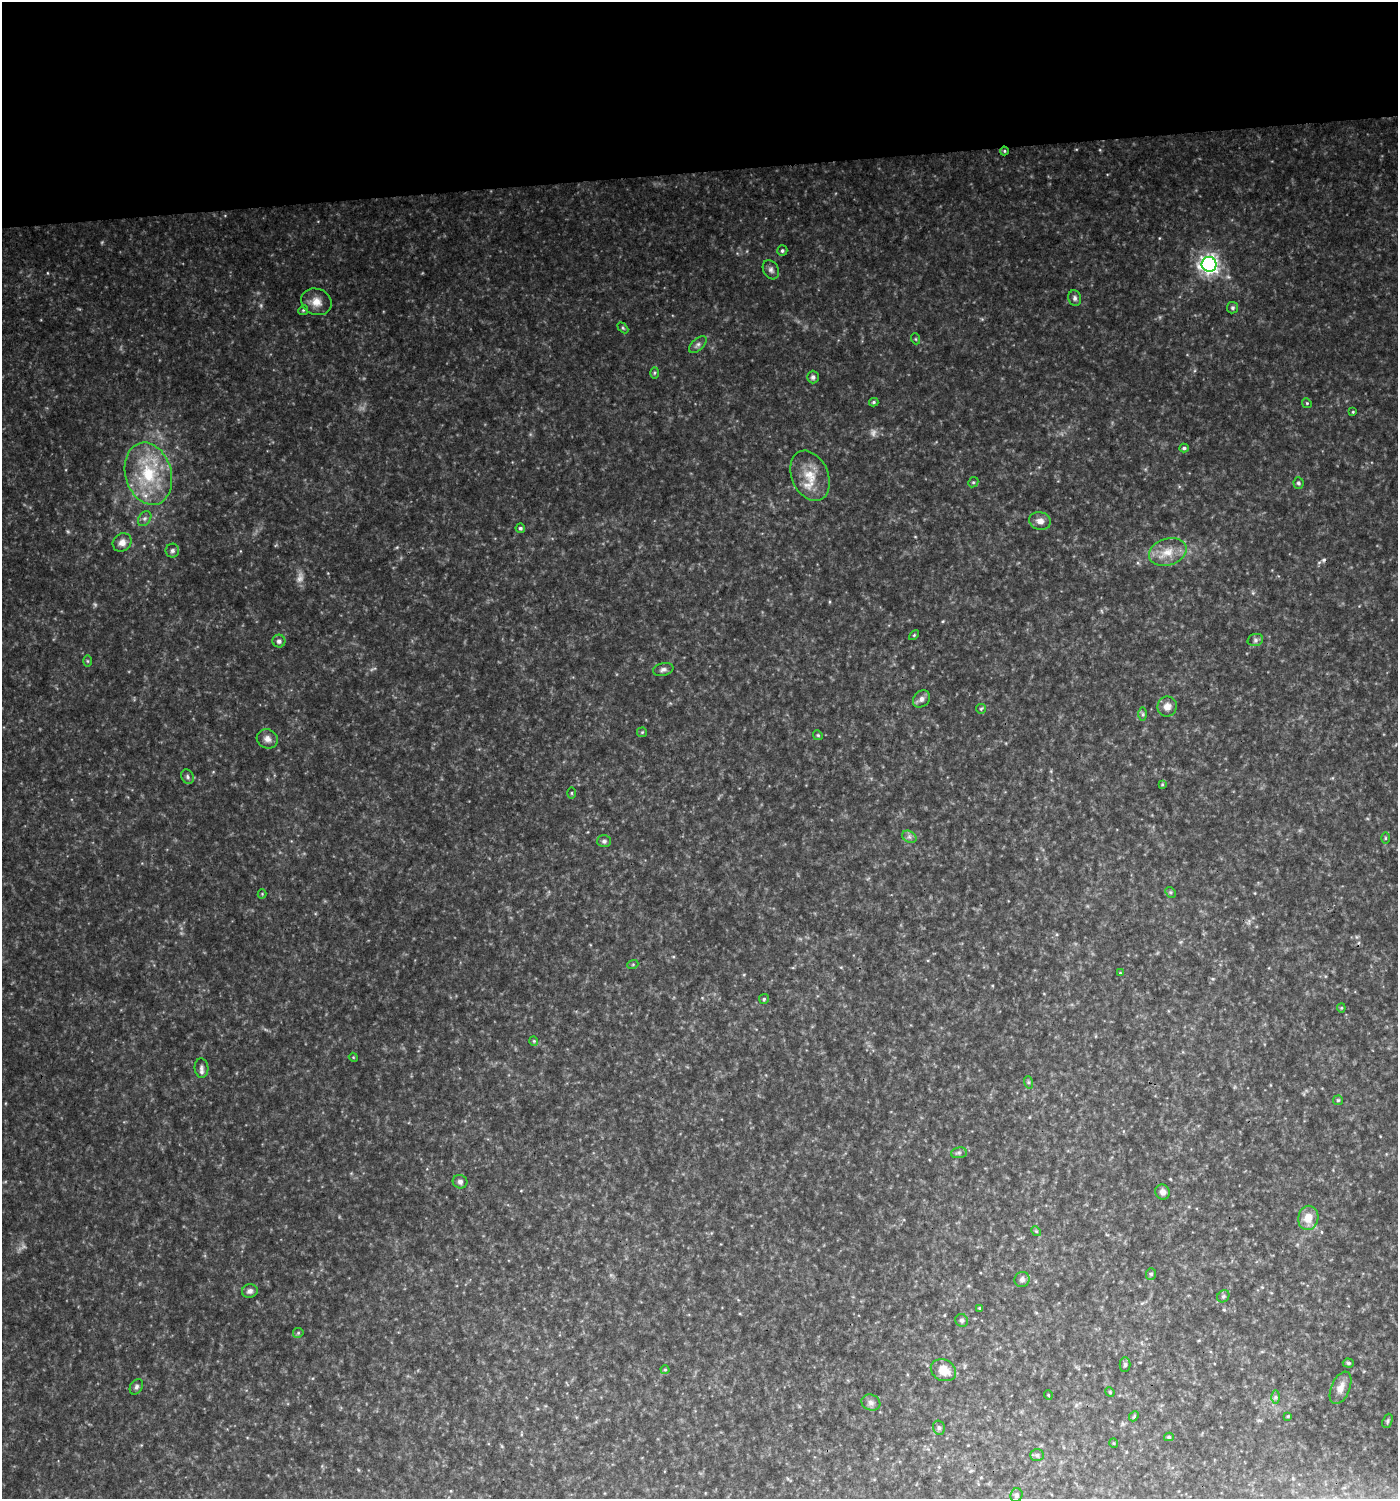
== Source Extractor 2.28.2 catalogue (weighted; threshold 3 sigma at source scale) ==
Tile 2 of 3 x 3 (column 2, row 1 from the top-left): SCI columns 1401-2796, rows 2996-4492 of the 4238 x 4492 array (HDU 1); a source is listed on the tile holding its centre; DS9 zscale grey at full resolution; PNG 1400 x 1501 px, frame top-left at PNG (2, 2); each listed source drawn as its Kron ellipse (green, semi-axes under 4 px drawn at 4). Shown black and unused: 11% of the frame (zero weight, under 3 of 4 exposures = <1% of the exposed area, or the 3 px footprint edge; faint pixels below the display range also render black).
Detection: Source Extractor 2.28.2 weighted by HDU 2 'WHT'; one run over the whole footprint, this tile lists its part. Background 0.0914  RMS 0.0075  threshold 0.0339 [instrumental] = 3 sigma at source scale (4.5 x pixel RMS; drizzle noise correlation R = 1.50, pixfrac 1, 0.0396/0.0396 arcsec/px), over >= 5 px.
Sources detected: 94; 6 too faint to see at this stretch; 1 cosmic-ray / hot-pixel residue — neither listed nor drawn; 1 inside a brighter listed object's ellipse — not listed separately; the other 86 listed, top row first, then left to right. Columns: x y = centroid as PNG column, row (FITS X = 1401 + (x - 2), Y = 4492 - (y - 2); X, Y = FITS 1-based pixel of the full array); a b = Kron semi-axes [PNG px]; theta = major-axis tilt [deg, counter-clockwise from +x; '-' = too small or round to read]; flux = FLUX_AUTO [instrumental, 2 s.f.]
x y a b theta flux
1004 151 4 4 - 0.83
782 251 5 5 - 1.5
1209 264 7 7 - 360
771 270 10 7 -60 2.8
1075 298 8 6 -77 2.1
316 302 15 13 -21 8.8
1232 308 6 6 - 1.5
303 310 5 4 - 1
623 328 6 4 -45 1
916 339 5 3 - 0.75
698 345 11 5 43 2.3
655 373 6 4 88 1.1
813 377 6 6 - 2.1
874 402 4 3 - 1.2
1307 403 5 4 - 0.96
1353 412 4 3 - 0.75
1184 448 4 4 - 1.6
148 474 32 23 -74 44
810 476 26 18 -66 18
973 482 5 4 - 1.1
1298 483 6 5 - 1.7
145 519 8 6 54 2.2
1040 521 11 9 -14 5
520 528 5 4 - 1.5
122 542 10 8 43 4.7
172 551 7 6 - 2
1168 552 19 13 19 12
914 635 6 3 45 0.88
1255 640 8 6 16 1.9
279 641 6 6 - 2.9
87 661 6 4 -89 0.97
663 669 10 6 12 2.7
921 699 9 7 44 3.4
1167 707 10 9 - 5.8
981 709 5 4 - 0.97
1143 714 7 4 -90 1.3
642 732 5 5 - 0.89
818 735 5 4 - 0.99
267 739 11 9 -24 4.6
188 777 7 6 - 1.9
1162 784 4 4 - 0.74
572 793 5 3 - 0.89
909 837 8 5 -29 2.4
1385 838 6 4 90 0.92
604 841 7 6 - 1.8
1170 892 6 4 -45 1.2
262 894 4 4 - 0.78
633 964 5 3 - 0.79
1120 973 4 4 - 0.62
764 999 5 5 - 1.2
1341 1008 4 4 - 0.83
534 1041 5 4 - 0.82
353 1057 4 3 - 0.64
201 1068 10 7 -86 2.8
1028 1082 6 4 -71 1.1
1338 1100 5 5 - 0.99
959 1153 8 5 7 1.7
460 1182 7 7 - 2.5
1163 1192 8 7 - 3.6
1308 1218 12 10 80 11
1036 1231 5 4 - 0.92
1151 1274 6 5 - 1.5
1022 1279 8 7 - 2.7
250 1291 8 7 - 2.8
1223 1296 6 5 - 1.4
979 1308 4 3 - 0.65
962 1320 7 6 - 1.9
298 1333 5 5 - 1.1
1348 1363 5 4 - 1.4
1125 1365 7 5 89 1.6
665 1370 4 4 - 0.74
943 1370 13 10 -26 11
136 1387 8 6 58 2
1341 1388 17 9 67 6.4
1110 1392 5 4 - 0.84
1048 1395 5 3 - 0.61
1276 1397 6 4 -89 1.4
871 1402 10 7 -20 3.1
1134 1416 6 4 48 0.91
1288 1416 3 3 - 0.74
1387 1421 7 4 68 1.4
939 1428 7 5 -75 1.6
1169 1437 5 4 - 1
1114 1443 5 3 - 0.59
1037 1455 7 6 - 1.7
1016 1495 7 6 - 2